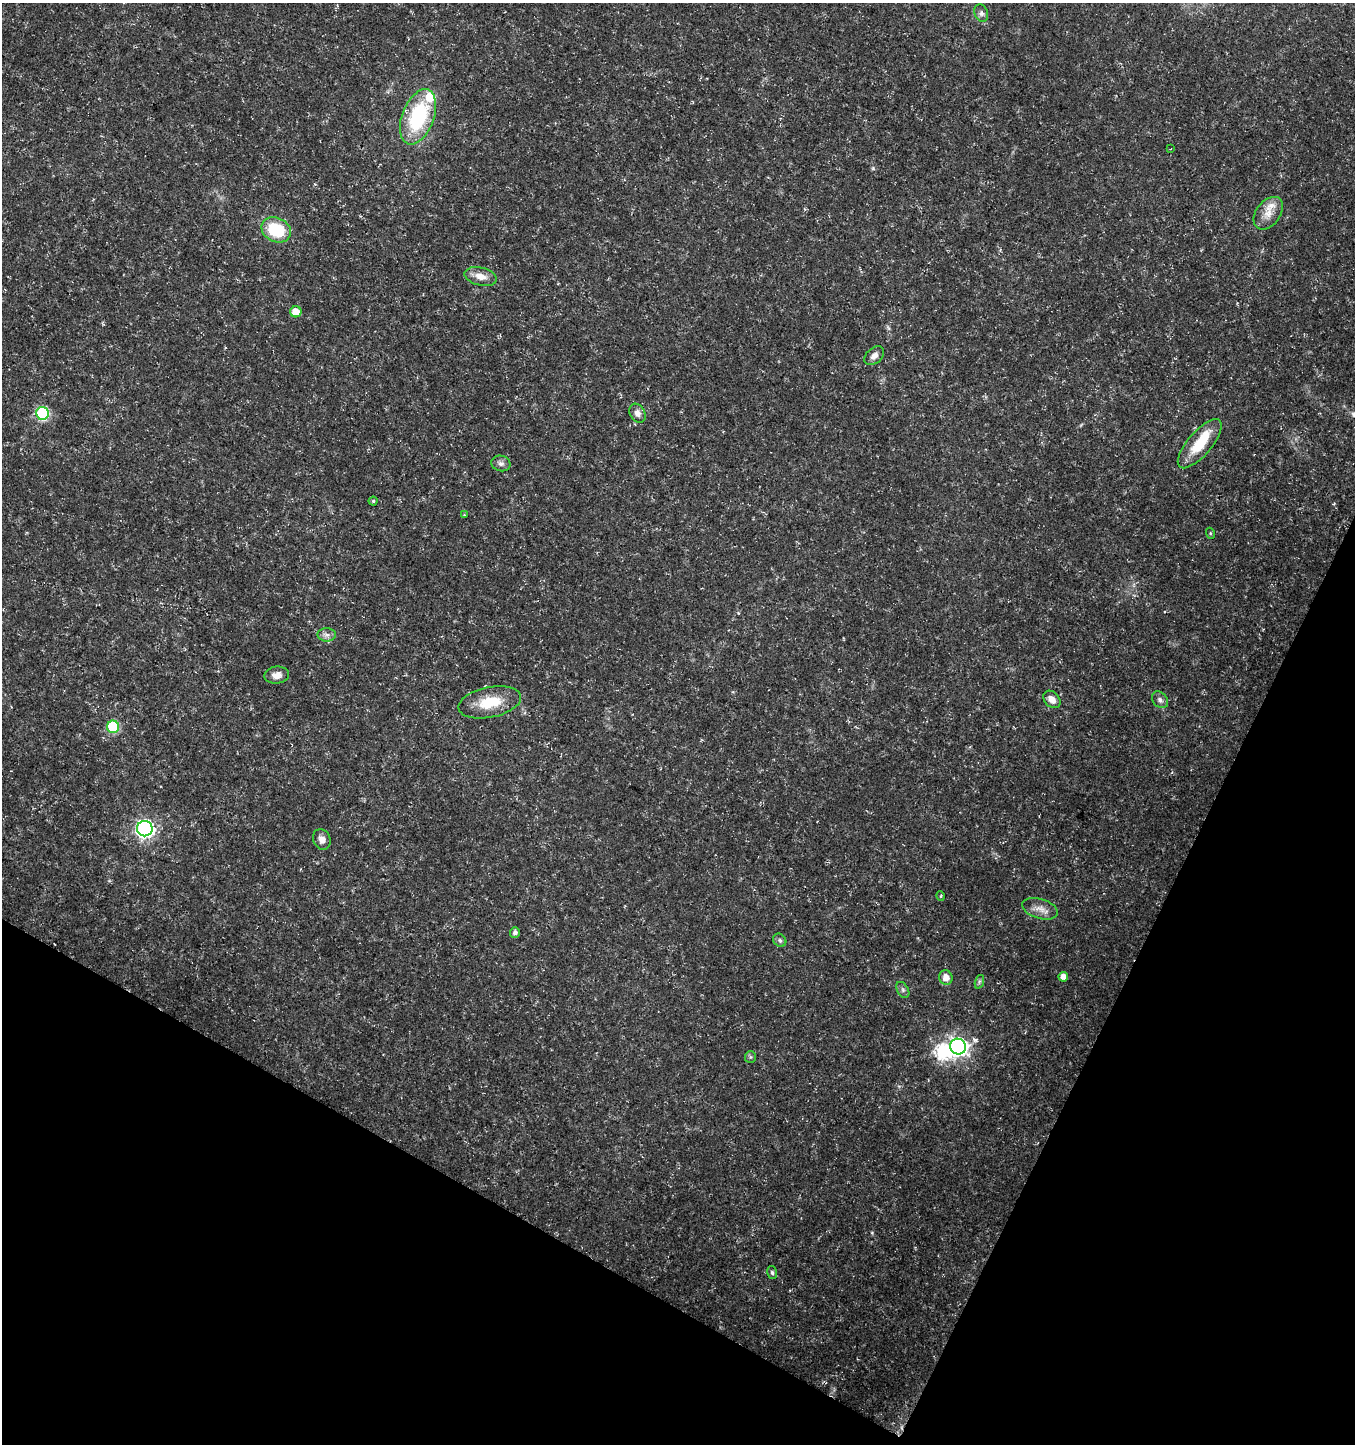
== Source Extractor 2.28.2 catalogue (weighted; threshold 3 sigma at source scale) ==
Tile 15 of 4 x 4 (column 3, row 4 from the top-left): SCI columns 2903-4255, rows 10-1451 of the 5872 x 5780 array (HDU 1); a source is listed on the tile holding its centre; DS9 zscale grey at full resolution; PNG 1357 x 1446 px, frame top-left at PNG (2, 3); each listed source drawn as its Kron ellipse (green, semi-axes under 4 px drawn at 4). Shown black and unused: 23% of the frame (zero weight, under 3 of 5 exposures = <1% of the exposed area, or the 3 px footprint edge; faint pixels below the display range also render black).
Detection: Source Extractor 2.28.2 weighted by HDU 2 'WHT'; one run over the whole footprint, this tile lists its part. Background 0.0108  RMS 0.0022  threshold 0.0101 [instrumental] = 3 sigma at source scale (4.5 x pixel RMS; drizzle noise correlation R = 1.50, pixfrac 1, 0.0396/0.0396 arcsec/px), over >= 5 px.
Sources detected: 38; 1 inside a brighter object's white glare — neither listed nor drawn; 3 inside a brighter listed object's ellipse — not listed separately; the other 34 listed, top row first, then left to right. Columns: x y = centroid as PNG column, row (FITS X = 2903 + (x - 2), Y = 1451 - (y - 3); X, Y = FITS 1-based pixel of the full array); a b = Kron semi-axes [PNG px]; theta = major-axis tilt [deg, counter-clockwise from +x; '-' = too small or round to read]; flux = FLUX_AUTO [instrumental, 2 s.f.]
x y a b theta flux
981 13 9 6 -71 0.69
418 117 29 16 69 19
1171 148 3 2 - 0.19
1268 213 18 12 53 2.7
276 230 15 12 -25 11
481 276 16 9 -14 2.3
296 312 5 5 - 2.7
874 356 11 7 42 1.3
42 413 6 6 - 26
637 413 10 7 -59 1.2
1200 444 30 12 49 7.5
501 463 10 7 -13 0.85
373 501 4 4 - 0.29
464 515 4 3 - 0.21
1210 533 5 3 - 0.24
327 635 9 6 0 0.9
277 675 12 8 8 1.6
1052 699 10 7 -47 1.7
1160 700 9 7 -50 0.91
490 702 32 15 11 6.9
113 727 6 6 - 18
145 829 7 7 - 71
322 839 10 8 -63 1.3
941 896 5 3 - 0.25
1040 909 18 10 -17 2.2
515 932 5 5 - 0.89
780 940 7 6 - 0.52
946 977 7 6 - 1.8
1063 977 5 5 - 1.5
979 982 7 4 72 0.41
903 990 9 5 -61 0.58
958 1046 8 7 - 92
750 1057 6 5 - 0.39
772 1272 6 5 - 0.41
Unlisted compact peaks at least as high as the median listed source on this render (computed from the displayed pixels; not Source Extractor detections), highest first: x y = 873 168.